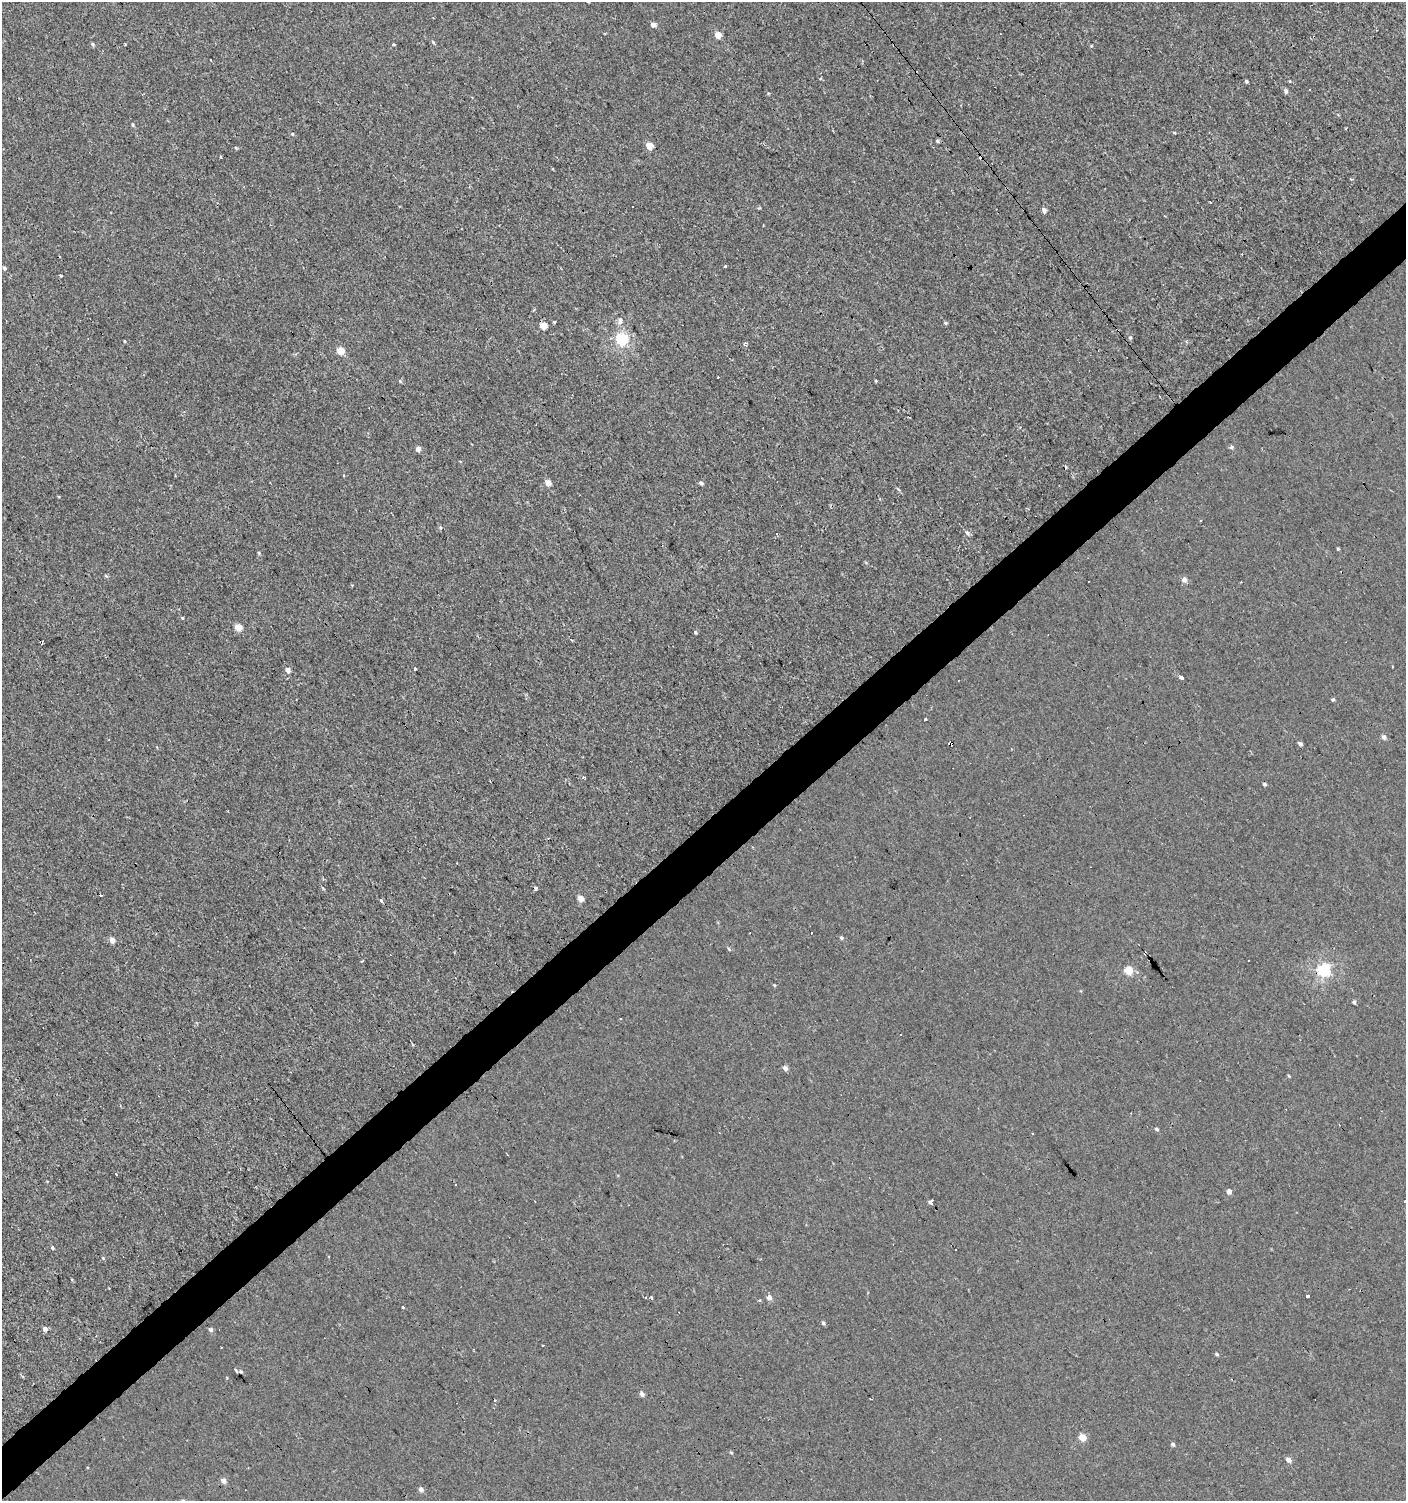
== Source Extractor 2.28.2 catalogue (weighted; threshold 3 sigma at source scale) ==
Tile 7 of 4 x 4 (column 3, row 2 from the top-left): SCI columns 3007-4410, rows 2998-4496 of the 5950 x 5995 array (HDU 1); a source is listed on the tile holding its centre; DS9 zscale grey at full resolution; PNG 1408 x 1503 px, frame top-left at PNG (2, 2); no overlay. Shown black and unused: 4% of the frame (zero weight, under 2 of 3 exposures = <1% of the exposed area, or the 3 px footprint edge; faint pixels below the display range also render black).
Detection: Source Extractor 2.28.2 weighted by HDU 2 'WHT'; one run over the whole footprint, this tile lists its part. Background 0.0013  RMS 0.0039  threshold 0.0174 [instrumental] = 3 sigma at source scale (4.5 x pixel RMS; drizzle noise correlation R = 1.50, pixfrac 1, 0.0396/0.0396 arcsec/px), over >= 5 px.
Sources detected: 112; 18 cosmic-ray / hot-pixel residue — not listed; the other 94 listed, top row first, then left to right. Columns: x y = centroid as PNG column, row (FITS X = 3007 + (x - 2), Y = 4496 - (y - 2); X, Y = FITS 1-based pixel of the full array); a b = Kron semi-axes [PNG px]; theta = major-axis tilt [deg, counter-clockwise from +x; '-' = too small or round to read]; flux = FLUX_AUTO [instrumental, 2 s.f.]
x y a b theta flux
653 25 6 5 - 1.7
718 35 5 4 - 5.5
433 42 5 3 - 0.44
93 44 6 4 -43 0.67
125 44 4 3 - 0.35
393 44 3 3 - 0.46
1246 81 4 3 - 0.85
1310 89 3 2 - 0.44
1286 91 6 5 - 1
142 94 4 3 - 0.27
133 125 5 4 - 0.53
292 134 5 4 - 0.44
937 141 5 4 - 0.63
649 146 5 4 - 7.7
236 148 5 3 - 0.38
221 157 3 3 - 0.83
632 207 3 2 - 0.6
1044 210 5 4 - 1.5
725 266 3 3 - 0.64
4 268 5 4 - 0.76
61 275 4 3 - 0.51
534 310 5 3 - 0.48
620 321 7 6 - 1.6
554 322 3 3 - 0.44
945 323 5 4 - 0.5
544 326 5 4 - 7.4
1130 337 5 4 - 0.6
622 339 5 5 - 48
124 341 3 3 - 0.34
745 344 5 4 - 1
340 351 5 5 - 7.1
718 377 2 2 - 0.43
400 381 6 4 -45 0.46
876 381 4 3 - 0.36
1231 447 5 5 - 0.81
418 449 4 4 - 2.6
343 475 4 3 - 0.32
548 483 4 4 - 4.3
701 483 4 4 - 1.1
880 499 3 3 - 0.38
440 528 5 3 - 0.42
967 533 6 5 - 0.99
777 534 3 3 - 0.66
1338 549 4 3 - 0.41
258 553 4 3 - 0.48
1184 580 5 5 - 2.4
182 618 4 3 - 0.39
238 627 5 4 - 6.9
695 632 4 3 - 0.55
415 669 3 3 - 0.63
288 670 5 4 - 2
1181 677 4 4 - 3.7
1333 700 3 3 - 0.89
925 719 3 3 - 2.2
1384 737 5 5 - 1.4
1300 744 4 4 - 1.3
584 777 4 3 - 0.43
1264 784 4 4 - 0.64
100 896 3 3 - 8.8
580 898 5 4 - 3.9
382 901 3 3 - 19
841 938 5 4 - 0.64
112 940 5 4 - 3.2
729 949 5 4 - 0.53
1324 970 6 5 - 53
1129 971 5 5 - 12
774 985 4 3 - 0.41
1354 1002 4 3 - 0.84
901 1034 2 2 - 0.37
785 1068 5 4 - 1.7
1289 1076 4 3 - 0.39
1157 1129 4 4 - 0.77
456 1184 3 3 - 2.5
1229 1192 4 4 - 2.1
930 1202 5 4 - 2.9
52 1248 5 3 - 0.53
103 1258 5 4 - 0.44
1307 1296 3 3 - 4.4
651 1298 7 5 -28 1.5
769 1298 5 5 - 2.2
759 1301 3 3 - 0.95
403 1307 3 3 - 0.68
823 1323 4 4 - 0.63
45 1329 5 4 - 1.8
211 1330 5 5 - 0.94
1217 1354 5 4 - 0.5
241 1372 6 5 - 0.7
642 1394 4 4 - 1.8
1082 1438 5 4 - 6.8
1173 1444 5 4 - 0.84
731 1453 5 4 - 0.51
1288 1460 5 4 - 2.3
223 1481 5 5 - 2.3
421 1490 4 4 - 2
Overlapping masked pixels (flux is a lower limit): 1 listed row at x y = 1324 970